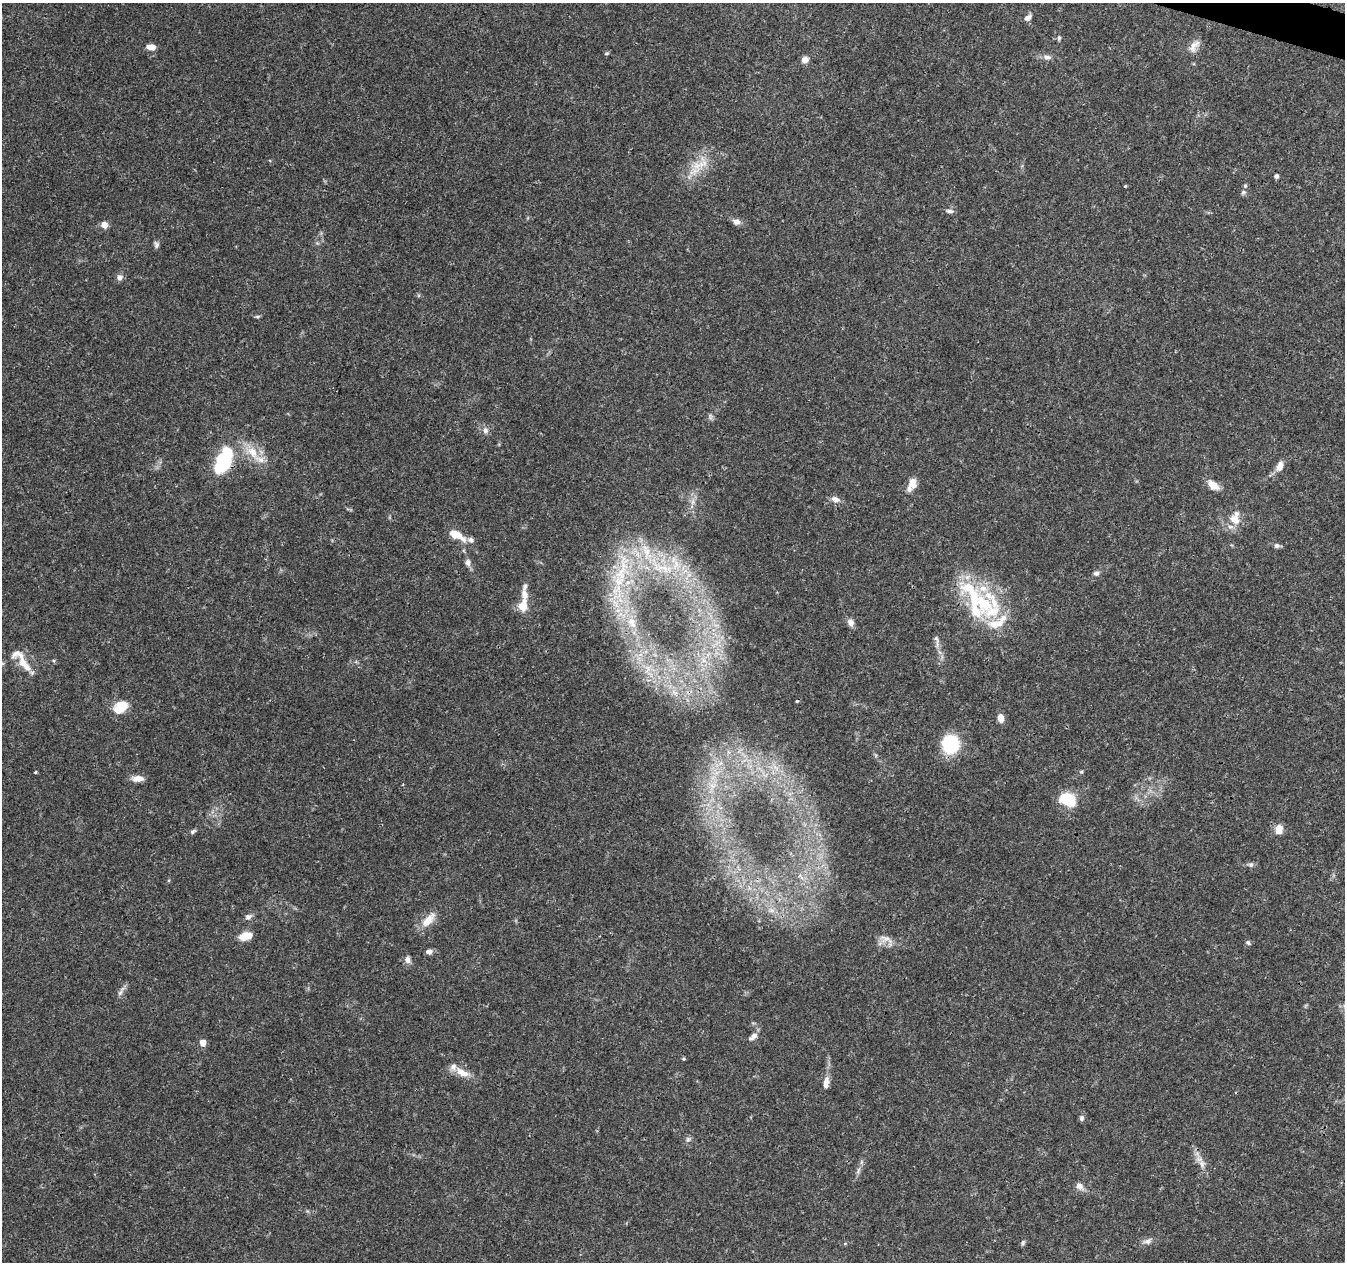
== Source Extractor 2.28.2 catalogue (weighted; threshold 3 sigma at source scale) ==
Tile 10 of 4 x 4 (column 2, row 3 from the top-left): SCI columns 1356-2698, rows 1544-2803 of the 5390 x 5544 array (HDU 1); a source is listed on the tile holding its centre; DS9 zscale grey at full resolution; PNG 1347 x 1264 px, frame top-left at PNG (2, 3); no overlay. Shown black and unused: <1% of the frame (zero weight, under 3 of 4 exposures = <1% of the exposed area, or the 3 px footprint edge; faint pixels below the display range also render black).
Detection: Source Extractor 2.28.2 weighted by HDU 2 'WHT'; one run over the whole footprint, this tile lists its part. Background 0.0503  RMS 0.0025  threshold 0.0115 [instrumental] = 3 sigma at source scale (4.5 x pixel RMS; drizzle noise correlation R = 1.50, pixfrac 1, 0.0396/0.0396 arcsec/px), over >= 5 px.
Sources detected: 97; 1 too faint to see at this stretch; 3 inside a brighter object's white glare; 1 cosmic-ray / hot-pixel residue — not listed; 15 inside a brighter listed object's ellipse — not listed separately; the other 77 listed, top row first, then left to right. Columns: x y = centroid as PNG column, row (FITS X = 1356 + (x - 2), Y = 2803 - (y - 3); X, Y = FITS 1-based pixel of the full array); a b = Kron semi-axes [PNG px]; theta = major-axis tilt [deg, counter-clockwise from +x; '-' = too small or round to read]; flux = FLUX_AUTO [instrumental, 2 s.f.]
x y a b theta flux
1028 18 10 6 37 1.1
1059 38 7 4 -83 0.47
1194 46 20 9 54 2.1
151 47 9 6 -4 2.1
606 53 6 4 20 0.35
1047 57 10 7 -11 1.2
805 60 8 7 - 1.4
698 167 37 15 40 6.8
1276 176 4 4 - 0.83
1125 186 4 3 - 0.25
1243 192 8 5 49 0.54
950 211 10 5 -7 0.83
736 222 10 8 -13 1.3
104 225 8 6 -51 1.8
156 245 9 6 89 0.73
119 277 8 7 - 1.1
257 316 7 4 8 0.35
710 417 9 4 -82 0.55
485 430 9 8 - 1.1
252 452 20 12 -48 5.1
226 462 33 14 62 11
1280 466 12 7 64 2.2
913 482 15 10 76 2.2
1213 485 15 8 -41 3
835 499 12 7 -20 1.4
1234 519 17 12 -40 3.3
459 536 23 9 -38 3
1276 546 7 6 - 0.71
468 562 8 7 - 1.1
661 567 52 17 -22 21
622 572 63 19 76 21
1096 573 8 6 21 0.79
524 595 23 8 90 3.3
984 604 52 27 -42 23
523 606 10 7 74 4.5
632 622 18 11 -62 4.3
851 622 9 8 - 1.3
936 638 11 6 -58 0.84
704 660 10 7 -21 1.9
24 664 26 9 -53 3.9
647 669 14 5 77 1.8
674 692 11 5 -27 1.4
122 705 14 10 -3 4.3
1001 718 8 6 -74 2.5
950 744 17 15 89 14
720 763 8 5 46 0.94
776 768 9 4 -45 0.99
35 772 3 3 - 0.29
1081 772 6 3 18 0.31
138 778 13 7 1 2.3
712 786 9 5 -45 1.2
1067 799 13 9 -18 14
1279 829 11 9 87 2.5
193 831 7 5 30 0.55
1251 864 7 6 - 0.6
771 910 11 7 -10 1.6
248 917 10 7 26 0.87
428 920 23 10 48 3.7
245 936 14 8 17 3.8
886 939 21 9 -18 2.4
1248 943 7 4 -44 0.45
429 952 8 6 -1 1
407 960 9 7 -82 1.2
120 993 12 6 64 1
754 1036 10 7 45 1.3
203 1043 5 5 - 2.9
683 1059 5 4 - 0.3
462 1073 22 10 -24 3.1
826 1082 16 7 84 1.9
1082 1118 7 6 - 0.63
688 1139 8 6 74 0.7
1202 1164 11 8 -78 1.5
858 1170 9 4 81 0.72
1079 1186 11 8 -45 1.4
1147 1241 14 7 11 1.2
1023 1243 7 4 64 0.45
845 1244 5 4 - 0.28
Overlapping masked pixels (flux is a lower limit): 1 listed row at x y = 226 462